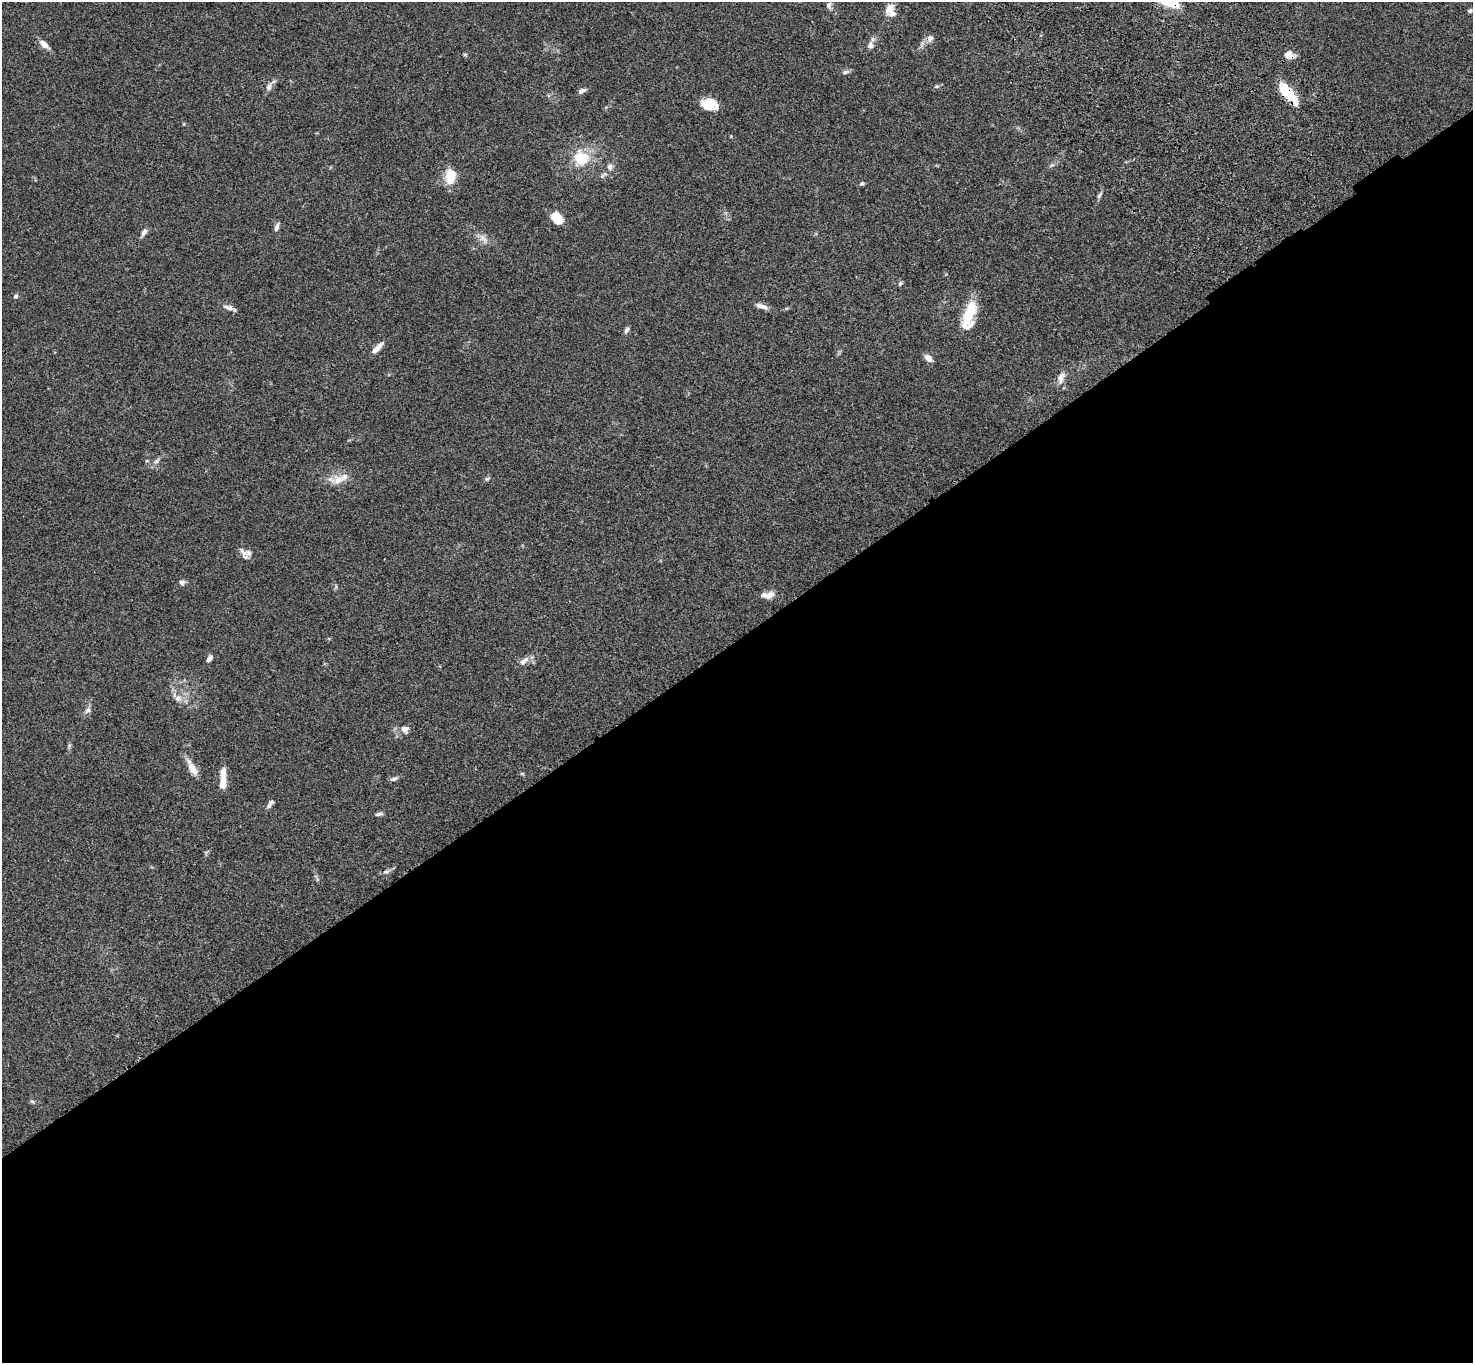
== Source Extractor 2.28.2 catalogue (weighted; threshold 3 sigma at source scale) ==
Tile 15 of 4 x 4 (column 3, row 4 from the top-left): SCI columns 3049-4519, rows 381-1741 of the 6093 x 6062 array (HDU 1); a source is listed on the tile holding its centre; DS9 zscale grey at full resolution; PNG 1475 x 1365 px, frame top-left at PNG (2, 2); no overlay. Shown black and unused: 53% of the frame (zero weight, under 3 of 4 exposures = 6% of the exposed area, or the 3 px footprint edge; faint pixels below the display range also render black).
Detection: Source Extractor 2.28.2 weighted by HDU 2 'WHT'; one run over the whole footprint, this tile lists its part. Background 0.0598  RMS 0.0052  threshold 0.0233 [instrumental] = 3 sigma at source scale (4.5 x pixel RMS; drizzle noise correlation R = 1.50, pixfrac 1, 0.05/0.05 arcsec/px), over >= 5 px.
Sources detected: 60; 1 inside a brighter object's white glare — not listed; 7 inside a brighter listed object's ellipse — not listed separately; the other 52 listed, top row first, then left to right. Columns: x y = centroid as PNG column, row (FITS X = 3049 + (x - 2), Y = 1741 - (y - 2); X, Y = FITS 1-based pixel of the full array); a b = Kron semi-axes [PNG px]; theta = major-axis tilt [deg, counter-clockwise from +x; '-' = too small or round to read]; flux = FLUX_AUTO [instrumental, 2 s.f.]
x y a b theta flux
829 5 10 7 -84 1.7
890 8 15 10 62 5.2
1470 11 5 4 - 0.91
930 38 10 8 65 2.2
44 44 13 7 -41 3.8
870 45 10 7 86 2.3
465 55 5 4 - 0.61
1289 55 11 9 -19 3.9
845 72 9 5 15 1.4
936 86 7 5 19 0.84
269 87 14 7 65 2.4
582 91 9 5 28 1.9
1288 93 23 8 -51 19
708 104 18 13 -1 9.1
581 158 17 16 - 15
610 167 9 8 - 2
604 175 13 5 42 1.5
450 176 20 12 88 9.8
862 183 7 5 23 0.89
1099 195 10 5 56 1.2
555 218 12 10 75 7.2
277 227 11 5 70 1.8
144 233 12 5 56 1.9
483 238 17 8 -45 3.5
900 283 7 5 70 0.81
16 296 6 6 - 1.1
760 306 13 7 -10 2.7
228 307 15 6 -15 2.5
970 314 26 13 61 11
627 330 8 5 57 1.5
377 348 17 5 44 3.8
928 358 9 6 -42 3.4
1061 377 18 8 70 3.5
156 461 10 5 38 1.8
487 479 8 5 21 0.93
338 480 18 14 14 6.7
243 552 17 7 -46 2.6
182 582 8 7 - 1.4
769 595 11 7 34 3.4
209 658 8 5 54 2.1
524 661 16 8 40 2.9
178 698 11 10 - 3.5
88 710 10 7 28 1.7
405 729 10 9 - 3
69 745 7 5 84 0.88
192 768 24 8 -60 5.1
394 779 11 5 20 1.5
223 784 14 7 87 5.1
270 804 12 5 52 1.7
379 814 10 4 7 1.3
386 872 8 6 11 1.4
33 1102 7 4 -31 0.81
Overlapping masked pixels (flux is a lower limit): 2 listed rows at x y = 1289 55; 1288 93